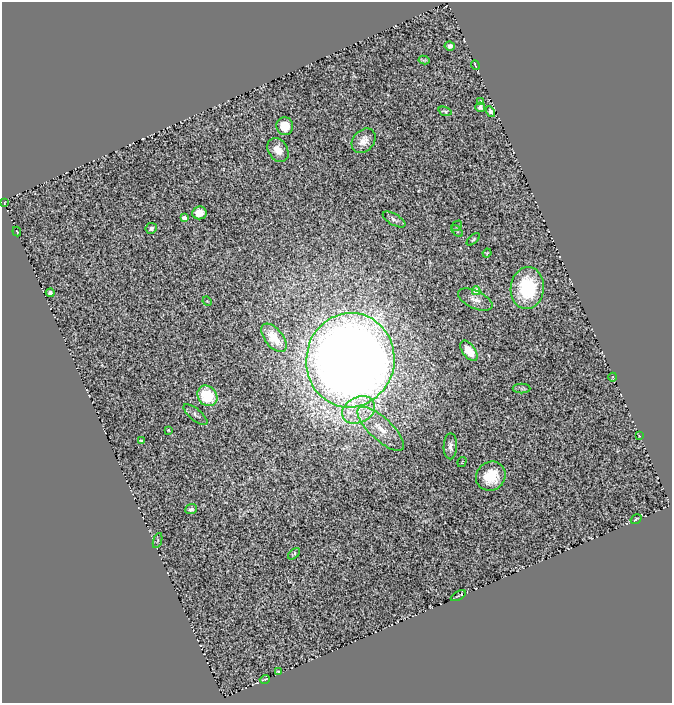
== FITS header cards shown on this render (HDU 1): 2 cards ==
NAXIS1  =                  670
NAXIS2  =                  701

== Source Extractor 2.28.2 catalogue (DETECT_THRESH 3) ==
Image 670 x 701 px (HDU 1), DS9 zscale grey, 1 PNG px = 1 image px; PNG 674 x 705 px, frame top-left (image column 1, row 701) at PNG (2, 2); each listed source drawn as its Kron ellipse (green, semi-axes under 4 px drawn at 4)
Background 1.58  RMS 0.11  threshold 0.333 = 3 sigma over >= 5 px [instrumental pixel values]
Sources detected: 47; all 47 listed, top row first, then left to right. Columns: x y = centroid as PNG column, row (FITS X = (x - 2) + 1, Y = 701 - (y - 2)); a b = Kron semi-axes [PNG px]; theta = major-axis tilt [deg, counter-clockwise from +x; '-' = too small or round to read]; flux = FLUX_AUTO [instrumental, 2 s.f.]
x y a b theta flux
450 46 5 4 - 18
424 60 5 2 - 11
475 65 5 2 - 7.5
480 102 4 3 - 17
480 107 5 4 - 20
445 111 7 4 -16 12
491 112 5 3 - 18
285 126 9 8 - 99
364 141 13 10 47 72
278 150 13 9 -57 85
4 203 3 2 - 4.2
199 213 7 6 - 84
184 218 4 4 - 79
394 220 12 5 -30 27
457 226 6 3 46 6.9
151 228 6 5 - 20
17 231 5 3 - 5.4
457 231 7 4 -47 11
473 239 8 4 40 12
487 253 4 3 - 7.4
527 288 21 16 84 500
476 291 4 4 - 170
50 293 4 4 - 15
475 300 18 8 -25 62
207 301 5 3 - 6.7
274 338 17 9 -51 190
469 351 12 6 -54 120
350 360 47 44 79 14000
613 377 4 3 - 5.3
522 389 9 5 0 16
207 396 11 9 -48 320
359 410 17 12 26 170
195 415 15 5 -40 24
381 429 30 11 -43 160
168 430 3 2 - 6.5
639 436 3 2 - 5
141 441 4 3 - 13
450 446 13 6 89 40
462 462 5 3 - 4.7
491 476 15 14 - 230
191 509 6 5 - 21
636 519 6 2 33 8.9
158 540 8 3 71 8.5
294 554 7 4 40 14
458 596 8 3 30 10
278 672 3 2 - 6.3
265 679 5 2 - 8.2